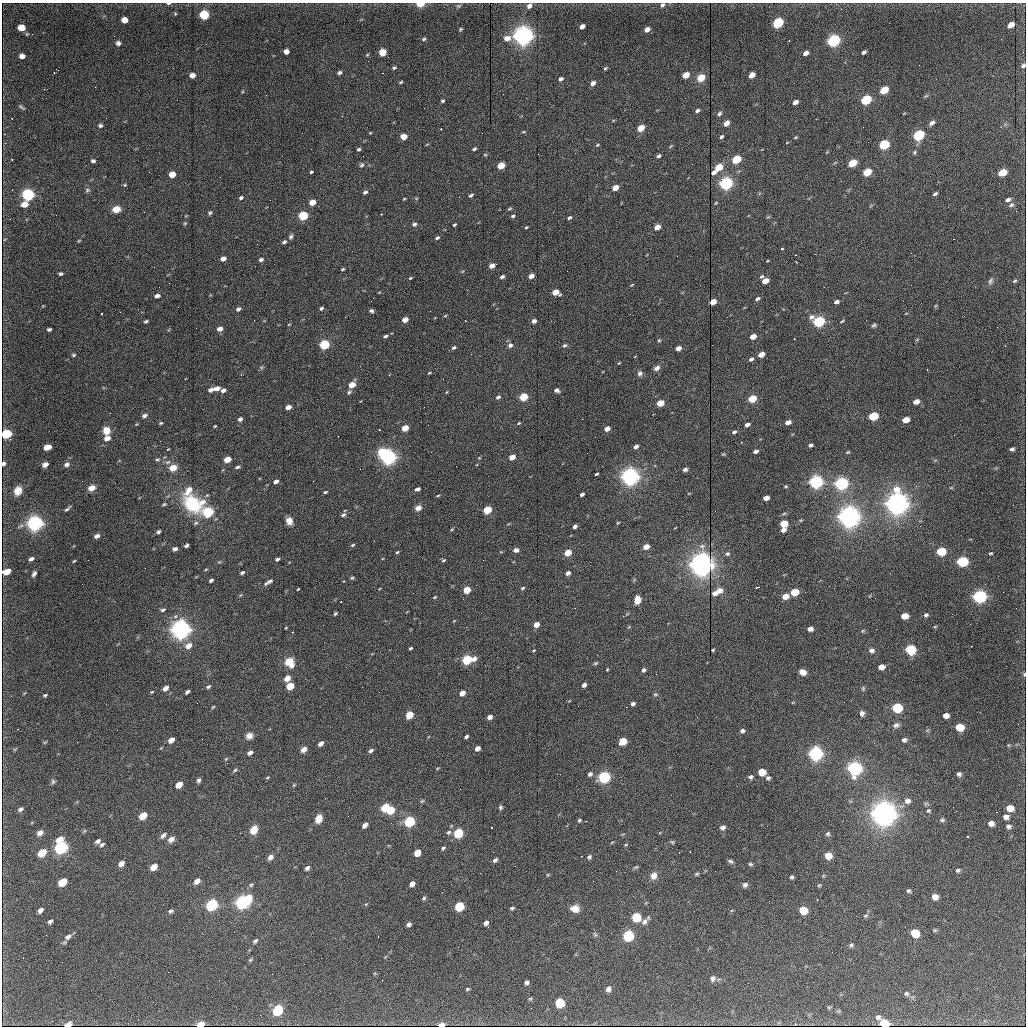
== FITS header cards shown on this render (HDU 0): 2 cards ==
NAXIS1  =                 1024 / length of data axis 1
NAXIS2  =                 1024 / length of data axis 2

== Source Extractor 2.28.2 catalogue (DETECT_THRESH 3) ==
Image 1024 x 1024 px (HDU 0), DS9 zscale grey, 1 PNG px = 1 image px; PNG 1028 x 1028 px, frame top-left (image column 1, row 1024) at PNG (2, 3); no overlay
Background 3640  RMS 37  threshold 110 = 3 sigma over >= 5 px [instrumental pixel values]
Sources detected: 492; all 492 listed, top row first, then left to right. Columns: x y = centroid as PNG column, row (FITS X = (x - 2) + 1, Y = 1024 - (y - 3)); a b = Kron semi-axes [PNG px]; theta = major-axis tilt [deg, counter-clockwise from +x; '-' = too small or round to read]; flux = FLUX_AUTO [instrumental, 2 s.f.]
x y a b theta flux
168 3 6 3 0 3.4e+03
420 4 5 3 - 8.1e+04
662 5 7 5 44 5.4e+03
458 6 6 5 - 3.5e+03
529 6 6 5 - 9.4e+03
841 9 2 2 - 1.3e+03
175 14 5 4 - 2.7e+03
204 15 6 5 - 1.6e+05
125 20 5 5 - 2.3e+04
778 23 6 5 - 2.8e+05
1010 25 6 4 34 2.1e+04
582 26 5 4 - 1.2e+04
21 28 6 5 - 3.3e+04
460 29 5 3 - 3.0e+03
647 30 6 4 39 1.3e+04
523 36 9 7 19 1.5e+06
424 39 6 4 17 3.8e+03
789 41 3 2 - 1.7e+03
833 41 7 5 37 5.1e+05
118 43 6 6 - 6.9e+03
286 52 5 4 - 1.2e+04
383 52 5 5 - 7.2e+04
864 52 5 3 - 5.5e+03
806 53 5 4 - 1.3e+04
22 56 5 5 - 1.2e+04
1023 65 6 4 43 5.8e+03
173 68 2 2 - 1.6e+03
394 68 5 4 - 3.7e+03
605 68 5 4 - 3.0e+03
58 70 3 2 - 2.3e+03
339 73 4 4 - 5.4e+03
382 73 2 2 - 1.1e+04
192 75 5 4 - 1.6e+04
686 75 5 4 - 3.5e+04
752 75 6 4 41 2.3e+04
701 78 7 6 - 2.7e+04
561 79 4 3 - 6.8e+03
401 82 5 3 - 2.6e+03
593 83 5 4 - 1.1e+04
884 90 6 5 - 7.4e+04
926 96 6 3 19 3.2e+03
866 100 6 5 - 1.8e+05
442 101 4 3 - 3.6e+03
795 102 5 4 - 1.4e+04
21 107 10 4 -40 4.6e+03
102 108 3 2 - 1.9e+03
697 110 4 3 - 5.4e+03
719 114 6 5 - 4.8e+03
12 119 3 2 - 6.2e+03
726 123 5 4 - 2.3e+04
932 123 6 4 35 9.1e+03
100 125 5 5 - 5.1e+03
863 127 2 2 - 1.3e+03
641 128 5 4 - 5.3e+04
441 129 3 3 - 2.3e+03
523 132 5 3 - 2.1e+03
370 133 4 3 - 1.8e+03
4 134 2 2 - 1.6e+03
918 135 7 5 32 2.7e+05
404 137 5 4 - 3.6e+04
721 137 5 3 - 4.1e+03
796 137 5 3 - 2.3e+03
427 144 5 3 - 1.8e+03
597 145 4 3 - 2.4e+03
884 145 6 5 - 1.7e+05
671 146 6 3 69 2.5e+03
359 149 4 3 - 4.1e+03
474 149 4 3 - 4.4e+03
914 152 5 4 - 3.3e+03
575 153 2 2 - 2.9e+03
485 155 5 3 - 2.4e+03
363 156 2 2 - 1.3e+03
658 156 4 3 - 6.1e+03
736 160 6 4 34 1.3e+05
93 161 4 4 - 5.2e+03
852 163 6 4 30 7.8e+04
692 164 2 2 - 1.1e+03
362 165 6 5 - 4.8e+03
501 166 5 4 - 6.6e+04
719 167 6 4 35 7.0e+04
311 172 4 3 - 3.0e+03
714 172 5 3 - 1.1e+04
867 172 6 4 32 7.6e+04
1002 173 7 5 26 6.4e+04
172 174 5 4 - 3.9e+04
726 183 6 5 - 6.5e+05
125 185 5 4 - 2.7e+03
615 188 5 4 - 4.3e+04
87 190 6 5 - 4.6e+03
365 192 6 4 30 5.7e+03
935 194 5 3 - 4.2e+03
28 195 6 5 - 4.8e+05
471 195 6 3 38 4.5e+03
241 198 5 4 - 4.7e+03
404 199 4 2 - 2.0e+03
1008 200 6 4 25 7.5e+03
312 202 5 4 - 4.0e+04
25 204 7 6 - 2.6e+04
1011 205 8 5 28 6.0e+03
948 207 2 2 - 1.5e+03
116 209 8 6 11 2.3e+04
509 209 6 4 42 3.2e+03
210 213 5 5 - 3.9e+03
381 214 3 2 - 1.7e+03
303 216 5 5 - 2.0e+05
513 216 5 3 - 4.8e+03
569 218 4 3 - 4.7e+03
185 223 5 4 - 2.6e+03
414 224 6 5 - 5.4e+03
454 225 4 3 - 3.6e+03
526 227 4 3 - 2.4e+03
657 227 5 4 - 2.9e+04
291 237 7 5 56 5.2e+03
437 238 5 3 - 5.5e+03
953 239 2 2 - 1.5e+04
79 240 5 3 - 2.2e+03
284 242 6 4 28 4.7e+03
542 245 3 2 - 2.6e+03
782 249 3 3 - 6.8e+03
223 259 5 4 - 1.4e+04
261 260 6 4 23 5.7e+03
796 262 3 2 - 1.9e+03
492 266 5 4 - 2.3e+04
154 267 2 2 - 1.3e+03
342 269 4 2 - 2.5e+03
567 271 2 2 - 3.2e+03
60 274 4 3 - 4.0e+03
531 276 5 3 - 2.3e+04
762 276 6 4 35 4.0e+03
502 277 4 3 - 8.1e+03
410 278 4 3 - 2.4e+03
765 281 5 4 - 3.9e+04
990 281 9 5 61 6.1e+03
1015 281 6 4 27 3.3e+03
631 285 5 3 - 2.1e+03
824 287 2 2 - 1.3e+03
555 292 5 4 - 5.0e+04
157 296 5 4 - 1.2e+04
757 299 5 3 - 6.2e+03
713 302 5 4 - 4.8e+04
836 302 5 4 - 8.6e+03
321 308 4 3 - 5.5e+03
238 309 5 4 - 7.7e+03
649 310 2 2 - 1.2e+03
371 311 5 4 - 5.2e+03
101 314 3 2 - 2.2e+03
445 316 5 3 - 2.0e+03
254 320 2 2 - 1.3e+03
405 320 5 4 - 3.6e+04
146 321 4 3 - 4.2e+03
534 321 5 4 - 7.4e+03
842 321 5 3 - 2.6e+03
819 322 6 5 - 3.7e+05
289 324 4 3 - 1.7e+03
874 325 5 4 - 4.3e+03
49 329 4 3 - 5.0e+03
220 329 5 4 - 2.1e+04
321 329 2 2 - 1.4e+03
386 336 5 3 - 5.4e+03
753 337 5 4 - 3.5e+04
794 339 2 2 - 1.8e+03
659 340 4 4 - 2.6e+03
324 344 5 4 - 2.6e+05
510 345 7 6 - 7.4e+03
565 345 6 5 - 4.4e+03
454 348 6 4 32 6.4e+03
678 348 5 4 - 2.2e+04
471 354 3 2 - 3.2e+03
761 354 5 4 - 3.6e+04
74 355 5 4 - 3.1e+03
751 359 5 4 - 8.1e+03
619 363 4 3 - 1.9e+03
261 367 6 3 -19 2.9e+03
657 368 7 5 34 9.9e+03
429 373 3 3 - 2.4e+03
640 373 7 6 - 7.7e+03
352 385 5 4 - 5.0e+04
217 388 5 4 - 1.9e+04
211 390 6 4 24 1.4e+04
223 390 5 3 - 1.0e+04
556 390 5 4 - 8.5e+03
349 392 6 4 70 4.3e+03
498 397 5 4 - 7.3e+03
524 397 5 4 - 1.3e+05
752 399 5 4 - 1.1e+05
916 402 5 4 - 2.2e+04
660 403 5 4 - 6.7e+04
288 407 5 4 - 2.7e+04
144 415 7 5 17 7.0e+03
873 416 6 4 20 1.5e+05
240 419 5 4 - 6.3e+03
582 419 2 2 - 1.3e+03
905 420 6 4 18 4.0e+04
788 422 5 4 - 1.8e+04
161 423 5 3 - 3.0e+03
519 423 6 3 37 2.7e+03
747 424 5 4 - 1.2e+04
215 426 3 2 - 2.0e+03
405 428 5 4 - 6.2e+04
607 429 5 4 - 2.9e+04
106 430 7 7 - 2.7e+04
734 432 5 3 - 6.4e+03
7 434 6 5 - 2.0e+05
338 436 2 2 - 1.2e+03
595 437 2 2 - 1.1e+03
107 438 6 5 - 2.1e+04
810 445 4 3 - 5.8e+03
636 446 4 3 - 1.1e+04
48 447 6 4 20 4.7e+04
168 449 3 3 - 3.1e+03
1012 449 5 3 - 6.3e+03
755 451 5 3 - 1.1e+04
382 452 6 4 29 1.6e+05
431 452 3 2 - 2.2e+03
848 452 5 3 - 2.5e+03
723 454 7 3 30 2.3e+03
389 457 6 5 - 8.4e+05
512 457 5 4 - 4.3e+04
157 459 6 4 17 3.8e+03
227 459 5 4 - 5.1e+04
3 464 4 3 - 8.3e+03
45 464 5 4 - 1.2e+04
67 464 7 5 13 7.6e+03
562 464 3 2 - 2.1e+03
237 467 5 3 - 5.2e+03
173 468 8 7 - 2.7e+04
360 469 3 2 - 2.3e+03
685 469 5 4 - 5.4e+03
596 474 4 2 - 3.3e+03
630 477 7 6 - 1.1e+06
276 481 5 3 - 1.2e+04
816 482 6 5 - 7.5e+05
841 484 6 5 - 6.4e+05
786 486 4 3 - 2.4e+03
92 488 8 6 25 2.0e+04
951 488 5 3 - 2.3e+03
417 489 5 3 - 6.9e+03
188 490 17 9 55 2.9e+04
18 491 9 7 66 2.4e+04
325 492 4 3 - 3.0e+03
620 493 3 3 - 2.3e+03
582 494 4 3 - 9.5e+03
438 495 5 3 - 2.2e+03
766 498 5 4 - 2.2e+04
202 502 8 6 12 1.6e+04
897 503 9 9 - 1.9e+06
164 504 6 4 22 3.3e+03
192 504 22 16 -39 1.4e+05
418 508 7 5 28 1.4e+04
67 509 8 3 39 5.0e+03
487 510 5 4 - 1.3e+05
208 512 14 13 - 5.7e+04
784 513 6 3 21 3.0e+03
343 515 7 5 22 4.9e+03
849 517 8 7 - 1.7e+06
289 521 6 6 - 2.3e+04
35 523 7 6 - 1.1e+06
196 523 7 5 22 4.3e+03
618 523 5 3 - 2.0e+03
784 524 5 4 - 8.3e+04
575 526 4 3 - 1.1e+04
783 530 5 4 - 1.4e+04
158 532 4 3 - 4.5e+03
97 536 6 4 30 9.5e+03
374 541 2 2 - 1.3e+03
186 545 4 3 - 5.4e+03
352 545 6 4 27 3.1e+03
702 546 9 8 - 9.5e+03
646 547 5 4 - 3.3e+04
175 549 5 4 - 6.9e+03
516 550 6 4 21 9.1e+03
941 551 6 5 - 1.3e+05
397 552 4 3 - 2.7e+03
568 553 5 4 - 6.6e+04
991 553 4 3 - 2.8e+03
727 554 6 5 - 5.3e+03
31 559 5 4 - 7.4e+03
277 559 5 3 - 6.5e+03
88 560 2 2 - 1.2e+03
443 560 5 4 - 3.7e+03
483 560 2 2 - 2.7e+03
74 561 5 3 - 2.3e+03
962 561 6 5 - 2.8e+05
702 564 9 8 - 1.8e+06
206 569 4 3 - 1.9e+03
7 571 7 4 15 3.5e+04
242 573 5 3 - 5.3e+03
568 573 5 3 - 1.2e+04
34 574 7 4 56 6.9e+03
352 578 5 4 - 3.2e+03
211 580 4 3 - 5.6e+03
344 581 3 2 - 2.4e+03
269 582 10 4 32 8.3e+03
758 587 4 2 - 2.5e+03
523 588 5 3 - 3.4e+03
298 589 3 2 - 1.9e+03
467 590 5 4 - 8.4e+04
720 590 7 7 - 1.5e+04
794 592 5 5 - 9.0e+04
715 593 5 4 - 1.4e+04
785 596 5 4 - 3.7e+04
979 596 7 5 4 7.2e+05
434 597 4 3 - 2.5e+03
637 600 8 6 79 2.4e+04
163 610 6 4 29 4.7e+03
335 613 5 3 - 3.3e+03
926 615 6 5 - 5.3e+03
623 616 2 2 - 1.3e+03
904 616 6 5 - 4.2e+04
536 624 5 4 - 3.0e+04
935 626 5 3 - 2.0e+03
181 629 8 7 - 1.4e+06
810 629 5 4 - 9.8e+03
862 631 5 3 - 2.5e+03
293 632 3 2 - 2.5e+03
189 646 7 5 29 2.4e+04
971 646 2 2 - 1.3e+03
410 648 4 2 - 3.2e+03
910 649 6 5 - 2.1e+05
534 650 4 2 - 1.9e+03
713 650 3 2 - 2.6e+03
871 650 7 5 0 7.5e+03
497 657 3 2 - 2.0e+03
467 659 7 5 16 2.6e+05
289 662 10 8 -52 4.0e+04
596 663 6 3 27 3.0e+03
881 667 6 5 - 2.6e+04
607 669 3 2 - 1.9e+03
643 670 4 3 - 6.5e+03
803 672 6 5 - 2.1e+04
1024 674 5 4 - 3.5e+03
287 678 7 5 44 1.6e+04
584 685 4 4 - 9.0e+03
290 686 6 4 33 7.7e+04
208 687 6 4 32 4.3e+03
166 688 6 5 - 1.1e+04
863 688 6 5 - 3.9e+03
152 692 4 3 - 2.3e+03
187 692 5 3 - 6.2e+03
462 693 5 4 - 2.6e+04
655 694 5 5 - 3.3e+03
45 695 4 3 - 3.3e+03
11 696 3 2 - 3.1e+03
851 700 3 2 - 2.8e+03
633 704 4 4 - 6.3e+03
213 707 5 3 - 2.4e+03
626 707 2 2 - 1.2e+04
897 708 6 5 - 2.3e+05
862 713 6 5 - 8.3e+03
409 715 5 4 - 8.8e+04
946 715 5 5 - 1.8e+04
490 717 5 4 - 1.5e+04
896 725 9 6 16 8.4e+03
959 727 6 5 - 7.7e+04
742 731 5 4 - 6.4e+03
371 732 2 2 - 1.6e+03
249 736 9 8 - 1.3e+04
466 737 4 3 - 5.8e+03
171 740 6 4 37 2.4e+04
904 740 6 5 - 7.2e+03
623 741 6 5 - 9.1e+04
45 742 5 3 - 2.3e+03
321 743 5 4 - 1.3e+04
1009 745 6 3 70 2.7e+03
477 748 5 4 - 1.7e+04
304 749 7 5 43 1.3e+04
371 750 6 4 29 6.0e+03
250 752 5 4 - 1.0e+04
815 753 6 6 - 8.3e+05
226 759 6 3 45 2.4e+03
855 768 6 6 - 8.2e+05
235 770 6 4 36 3.9e+03
762 772 5 5 - 7.2e+04
590 774 5 5 - 6.8e+03
959 774 5 5 - 5.6e+03
604 777 6 5 - 4.8e+05
621 777 2 2 - 1.1e+03
750 777 5 4 - 5.8e+03
267 778 5 3 - 2.4e+03
768 778 6 5 - 5.2e+03
199 780 5 4 - 6.0e+03
53 781 7 5 89 4.6e+03
179 784 6 4 39 4.0e+04
294 785 5 4 - 2.4e+03
258 790 2 2 - 1.3e+03
422 801 6 3 43 2.7e+03
907 801 7 7 - 1.2e+04
385 807 6 4 45 1.2e+05
500 807 5 5 - 4.5e+03
1010 808 7 6 - 3.2e+04
21 809 6 4 29 6.9e+03
391 810 6 5 - 7.8e+04
928 811 4 4 - 3.5e+03
996 812 2 2 - 5.9e+04
883 813 9 9 - 2.6e+06
143 815 6 4 38 6.9e+04
1006 817 7 6 - 1.2e+04
319 819 8 6 61 2.6e+04
579 820 5 4 - 3.2e+03
942 820 6 5 - 4.5e+03
409 821 6 5 - 3.2e+05
991 823 6 5 - 1.3e+04
365 825 5 4 - 1.2e+04
1008 826 7 5 -4 6.6e+03
723 827 6 5 - 7.6e+03
795 828 2 2 - 1.4e+03
254 830 9 7 58 3.0e+04
449 832 7 5 30 5.1e+03
40 833 7 5 33 1.0e+04
458 833 6 5 - 1.8e+05
828 834 6 6 - 4.5e+03
163 835 8 4 45 6.9e+03
60 839 8 5 35 2.1e+04
171 839 8 6 34 1.2e+04
98 841 6 4 30 7.5e+03
672 842 6 5 - 3.2e+03
102 844 6 4 33 5.2e+03
626 844 4 3 - 2.0e+03
61 847 7 5 38 5.9e+05
443 848 5 4 - 4.1e+03
42 852 7 5 39 6.6e+04
417 853 6 5 - 4.3e+04
828 855 6 5 - 3.9e+04
270 857 7 5 40 9.7e+03
589 857 6 5 - 4.7e+03
495 860 6 4 40 5.6e+03
730 861 7 4 -27 4.7e+03
121 863 6 5 - 1.0e+04
750 864 5 4 - 3.4e+03
154 867 6 4 40 3.0e+04
307 868 5 4 - 7.6e+03
843 868 2 2 - 1.7e+03
958 870 5 4 - 4.6e+03
697 874 6 4 22 3.3e+03
654 876 9 7 70 1.6e+04
791 877 4 3 - 3.7e+03
197 881 6 4 43 1.5e+04
63 882 7 5 38 7.1e+04
412 884 5 4 - 1.4e+04
251 885 6 4 45 3.7e+03
745 885 6 5 - 7.0e+03
819 885 5 4 - 2.7e+03
908 891 5 5 - 4.4e+03
935 897 5 5 - 1.5e+04
424 898 5 4 - 4.0e+03
817 899 3 2 - 2.3e+03
243 902 8 6 38 7.1e+05
366 904 6 3 18 2.5e+03
212 905 7 5 44 4.2e+05
459 906 6 5 - 1.5e+05
512 908 4 3 - 3.8e+03
575 909 8 7 - 2.6e+04
728 909 2 2 - 9.7e+02
40 910 5 4 - 9.9e+03
803 910 6 6 - 7.6e+04
171 911 6 5 - 5.0e+03
856 916 2 2 - 1.3e+03
865 916 7 4 31 3.4e+03
636 917 6 6 - 1.4e+05
50 921 5 3 - 6.8e+03
644 922 8 7 - 1.0e+04
486 923 5 4 - 9.5e+03
409 924 5 4 - 7.0e+03
935 930 5 5 - 3.1e+03
915 933 6 6 - 7.7e+04
46 935 2 2 - 1.9e+03
595 935 6 4 72 3.7e+03
628 935 6 6 - 3.0e+05
68 937 9 6 41 9.9e+03
378 937 3 2 - 7.3e+03
255 941 7 5 43 5.3e+03
851 945 5 5 - 4.3e+03
250 960 6 4 44 3.2e+03
62 962 2 2 - 3.7e+03
713 978 7 6 - 7.1e+03
526 982 4 4 - 6.6e+03
748 983 2 2 - 3.5e+03
467 989 4 2 - 3.5e+03
608 989 6 5 - 8.5e+03
320 991 2 2 - 1.4e+03
330 993 2 2 - 1.4e+03
906 993 6 5 - 4.8e+03
530 999 5 5 - 3.0e+03
560 1002 6 6 - 1.3e+05
278 1010 7 5 53 2.2e+05
878 1017 7 6 - 7.0e+03
52 1021 2 2 - 1.2e+03
884 1023 7 5 -13 1.1e+05
1005 1023 2 2 - 1.9e+03
201 1024 6 4 18 6.0e+04
68 1025 6 3 15 4.4e+04
441 1025 5 3 - 5.5e+04
At the frame edge (FLAGS 8, measured only in part): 13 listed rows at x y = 168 3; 420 4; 662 5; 529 6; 1023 65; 7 434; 3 464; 7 571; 1024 674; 884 1023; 201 1024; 68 1025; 441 1025

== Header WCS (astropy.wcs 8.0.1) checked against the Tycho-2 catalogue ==
Header WCS as astropy/WCSLIB reads it (applying the file's SIP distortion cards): RA---TAN-SIP/DEC--TAN-SIP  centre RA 12:26:00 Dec +66:34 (186.50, +66.57 deg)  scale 1.67 arcsec/px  FOV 28.5' x 28.5'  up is -3 deg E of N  parity flipped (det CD > 0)
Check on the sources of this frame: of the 60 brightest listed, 7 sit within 2.5 arcsec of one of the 7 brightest Tycho-2 stars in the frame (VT <= 11.82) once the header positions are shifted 0.23 arcsec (0.19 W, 0.13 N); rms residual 0.96 arcsec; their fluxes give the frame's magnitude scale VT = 26.93 - 2.5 log10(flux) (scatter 0.11 mag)
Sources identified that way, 7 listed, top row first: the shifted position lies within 2.5 arcsec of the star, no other Tycho-2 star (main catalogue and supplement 1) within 5.0 arcsec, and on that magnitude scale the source's flux lands within +1.5 / -3 mag of the star's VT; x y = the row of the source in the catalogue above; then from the Tycho-2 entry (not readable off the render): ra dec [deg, ICRS J2000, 3 dp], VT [Tycho-2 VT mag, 2 dp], TYC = Tycho-2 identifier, HIP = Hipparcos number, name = IAU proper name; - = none
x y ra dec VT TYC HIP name
523 36 186.481 +66.792 11.82 4161-1004-1 - -
630 477 186.634 +66.591 11.76 4161-363-1 - -
897 503 186.947 +66.585 11.07 4161-221-1 - -
849 517 186.892 +66.578 11.47 4161-376-1 - -
702 564 186.724 +66.552 11.26 4161-824-1 - -
181 629 186.122 +66.509 11.71 4161-378-1 - -
883 813 186.949 +66.441 10.90 4161-789-1 - -